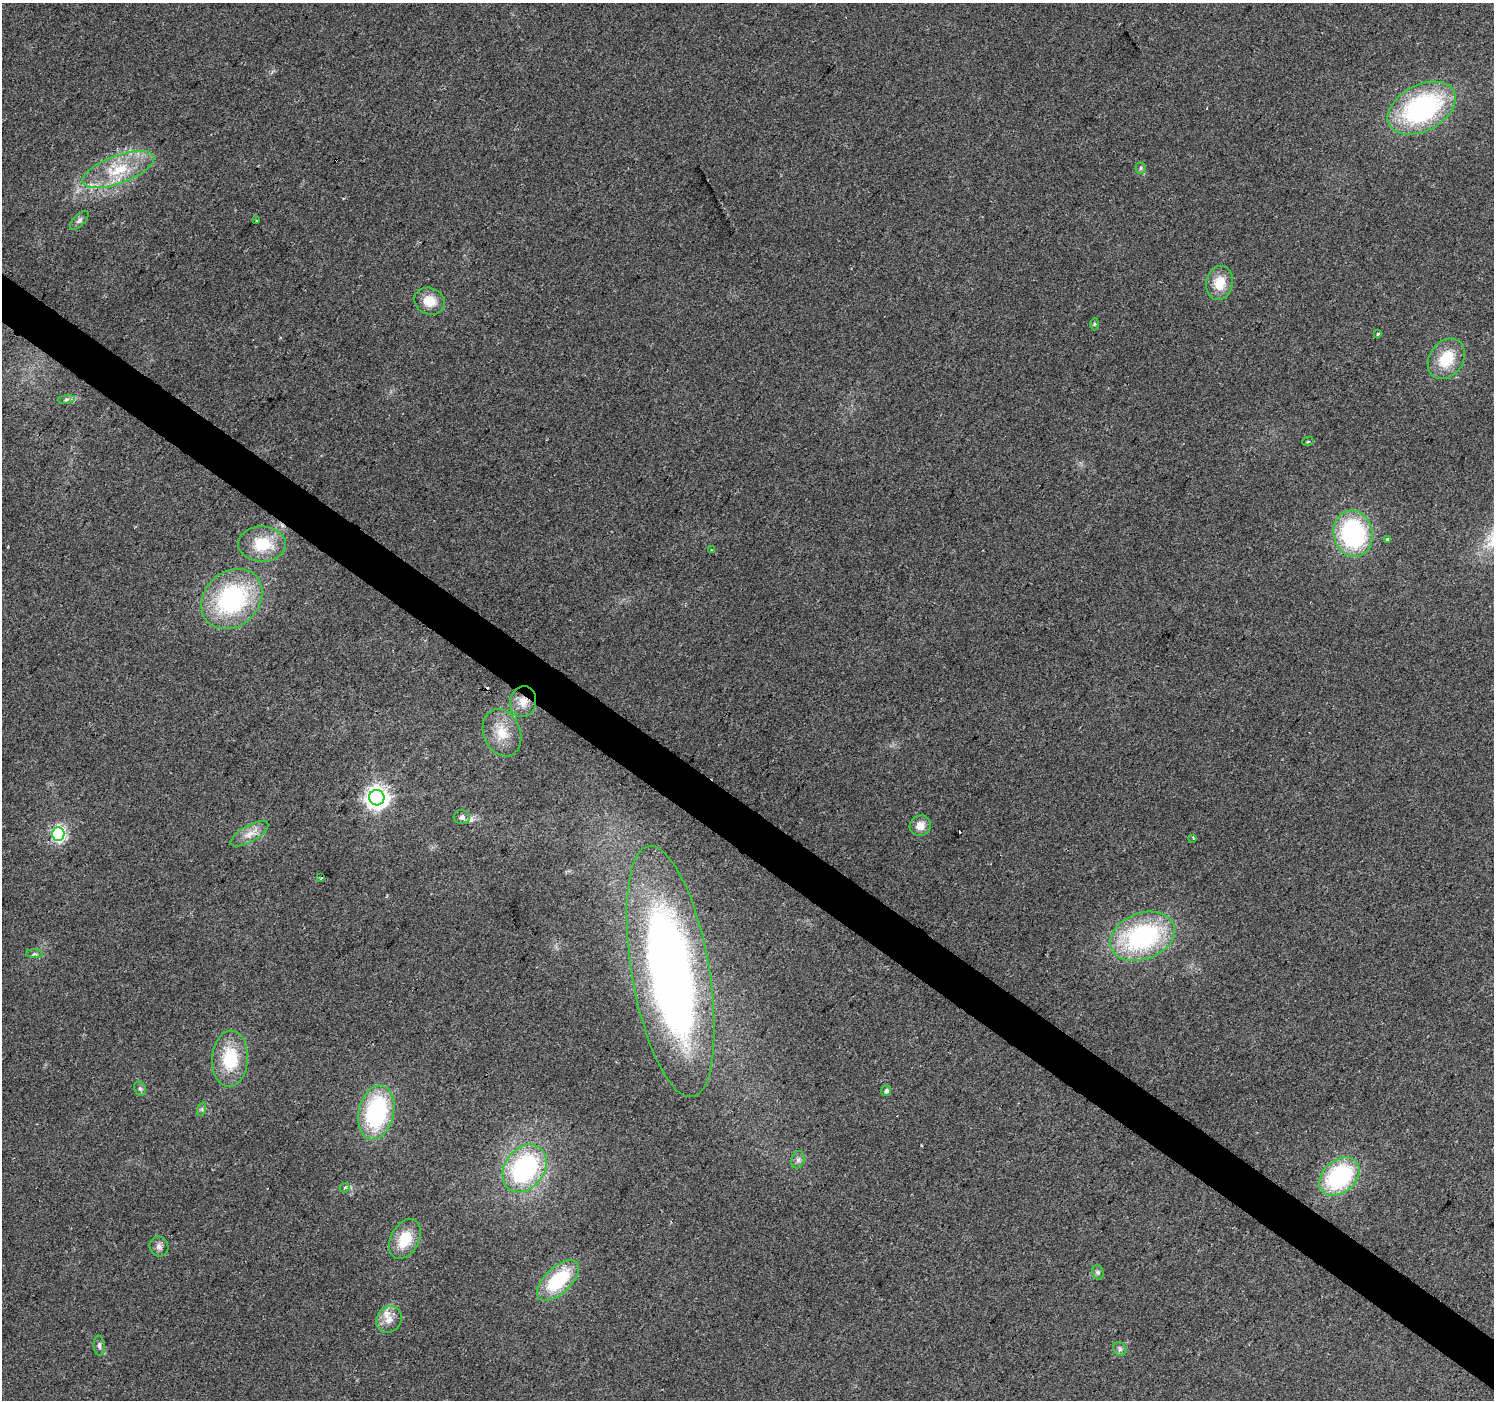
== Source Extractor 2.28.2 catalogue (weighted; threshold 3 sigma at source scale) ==
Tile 6 of 4 x 4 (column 2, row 2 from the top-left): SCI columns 1493-2984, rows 2972-4369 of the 5973 x 6011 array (HDU 1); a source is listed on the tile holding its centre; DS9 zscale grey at full resolution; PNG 1496 x 1402 px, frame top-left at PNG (2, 3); each listed source drawn as its Kron ellipse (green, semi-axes under 4 px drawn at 4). Shown black and unused: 4% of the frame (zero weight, under 2 of 3 exposures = <1% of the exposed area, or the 3 px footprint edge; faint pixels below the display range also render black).
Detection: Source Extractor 2.28.2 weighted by HDU 2 'WHT'; one run over the whole footprint, this tile lists its part. Background 0.0867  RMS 0.0092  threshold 0.0416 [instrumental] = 3 sigma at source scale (4.5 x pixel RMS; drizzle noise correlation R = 1.50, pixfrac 1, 0.0396/0.0396 arcsec/px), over >= 5 px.
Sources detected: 49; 4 cosmic-ray / hot-pixel residue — neither listed nor drawn; the other 45 listed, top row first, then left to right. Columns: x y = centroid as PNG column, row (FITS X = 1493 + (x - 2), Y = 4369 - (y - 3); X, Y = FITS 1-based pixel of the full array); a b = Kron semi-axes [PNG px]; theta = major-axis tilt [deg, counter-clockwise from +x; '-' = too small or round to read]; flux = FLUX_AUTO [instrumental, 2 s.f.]
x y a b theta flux
1422 108 36 23 27 150
1141 168 5 5 - 1.6
118 170 38 14 20 39
79 220 12 5 45 2.8
256 221 3 2 - 0.96
1219 283 17 13 80 19
429 301 15 13 -21 16
1094 324 6 4 -89 1.2
1378 334 3 3 - 3
1446 359 22 16 55 30
66 399 8 4 9 2.1
1308 441 5 3 - 0.86
1353 534 23 19 -77 120
1387 539 3 3 - 2
262 544 24 17 -1 34
712 550 3 3 - 1.1
232 599 33 27 42 130
523 701 15 13 83 13
502 733 24 18 -68 22
377 798 8 7 - 720
462 817 8 7 - 3.4
920 826 11 10 - 9.3
58 834 7 6 - 160
249 834 21 8 29 9.8
1193 838 4 3 - 1
321 878 3 2 - 1.3
1142 936 33 23 21 140
34 954 8 3 -4 1.8
670 971 127 38 -80 690
230 1059 28 18 86 44
140 1089 7 5 -67 2.1
886 1091 5 4 - 2.9
202 1109 7 4 72 1.6
376 1112 27 17 78 110
798 1160 9 6 74 3.1
524 1168 26 19 55 140
1339 1177 23 16 40 110
345 1188 5 4 - 1.8
405 1239 21 14 61 26
159 1247 10 9 - 4.5
1098 1272 7 5 -69 2
558 1280 26 13 43 58
389 1319 14 12 54 10
99 1346 10 5 -84 2.8
1120 1349 7 6 - 2.5
Overlapping masked pixels (flux is a lower limit): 1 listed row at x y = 523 701